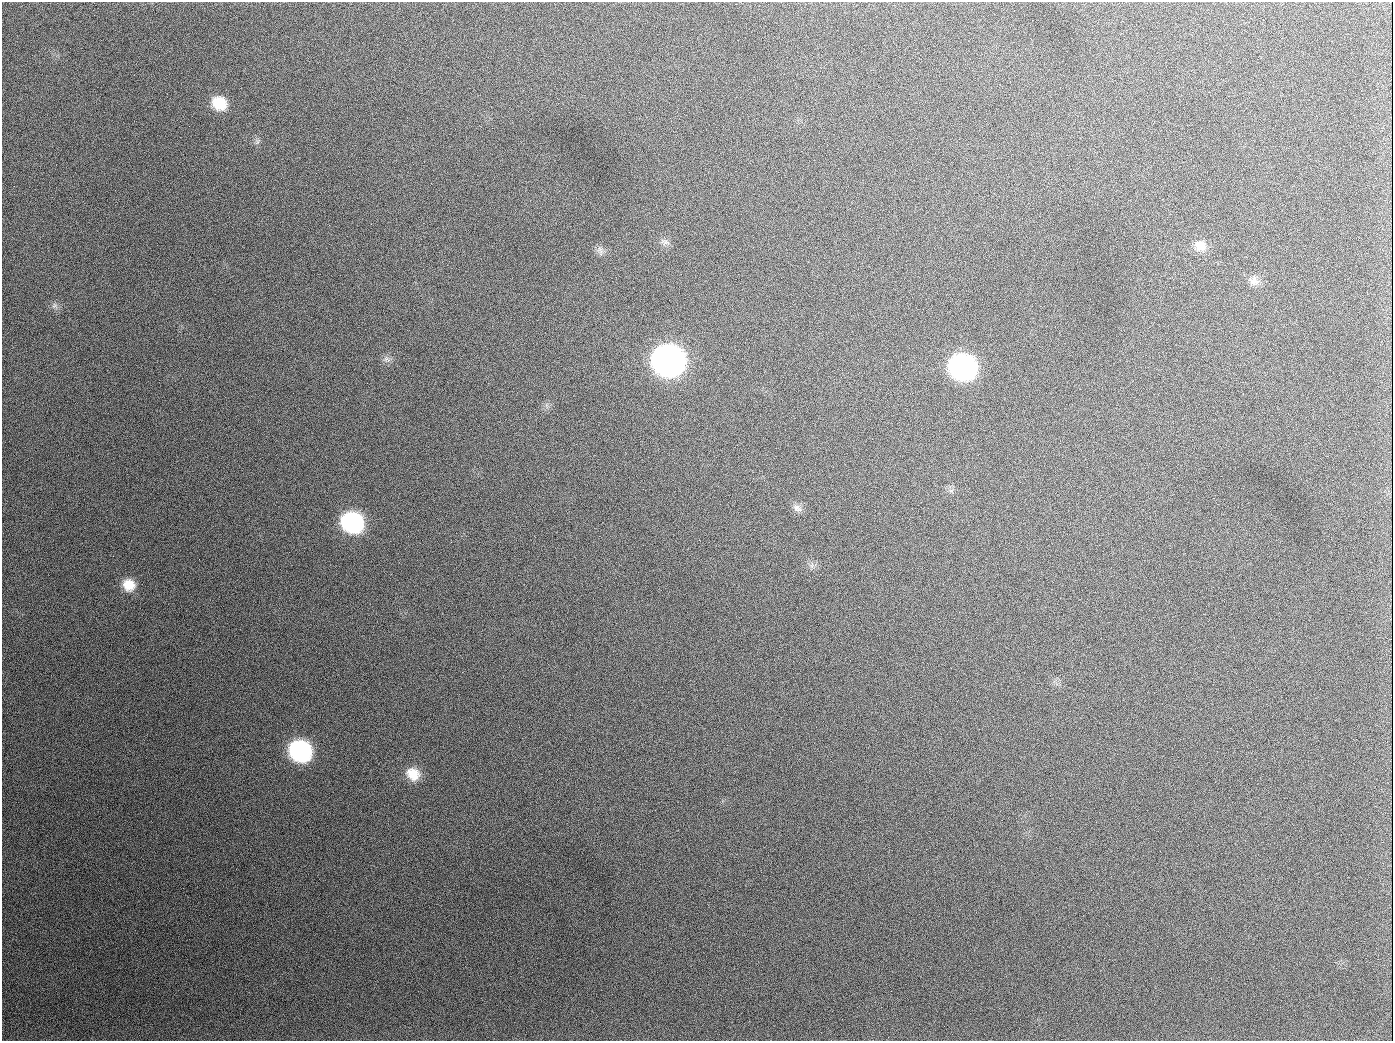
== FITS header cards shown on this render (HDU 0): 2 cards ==
NAXIS1  =                 1391
NAXIS2  =                 1039

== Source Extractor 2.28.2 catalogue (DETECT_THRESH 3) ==
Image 1391 x 1039 px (HDU 0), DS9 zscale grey, 1 PNG px = 1 image px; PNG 1395 x 1043 px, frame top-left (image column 1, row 1039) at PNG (2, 2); no overlay
Background 2010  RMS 82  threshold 245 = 3 sigma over >= 5 px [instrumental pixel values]
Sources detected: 19; all 19 listed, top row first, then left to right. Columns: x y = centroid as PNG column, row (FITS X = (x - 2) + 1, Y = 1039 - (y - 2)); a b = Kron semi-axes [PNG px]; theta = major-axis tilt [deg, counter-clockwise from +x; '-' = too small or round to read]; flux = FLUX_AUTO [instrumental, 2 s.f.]
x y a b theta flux
219 103 15 13 -34 1.4e+05
189 126 2 2 - 9.6e+03
257 142 7 4 71 1.1e+04
665 242 13 8 -9 2.4e+04
1200 246 16 13 -16 6.8e+04
600 251 15 6 -75 2.5e+04
1254 281 14 12 -30 4.2e+04
55 305 8 7 - 1.9e+04
387 359 11 7 -26 2.3e+04
668 361 18 17 - 4.4e+06
962 367 18 15 -28 1.9e+06
654 407 3 2 - 5.4e+03
797 508 13 9 -28 3.3e+04
352 522 17 15 -27 8.0e+05
812 565 8 5 79 1.7e+04
129 585 15 13 -45 9.2e+04
300 751 17 15 -32 8.2e+05
413 774 17 14 -33 1.0e+05
944 1026 2 2 - 7.3e+03